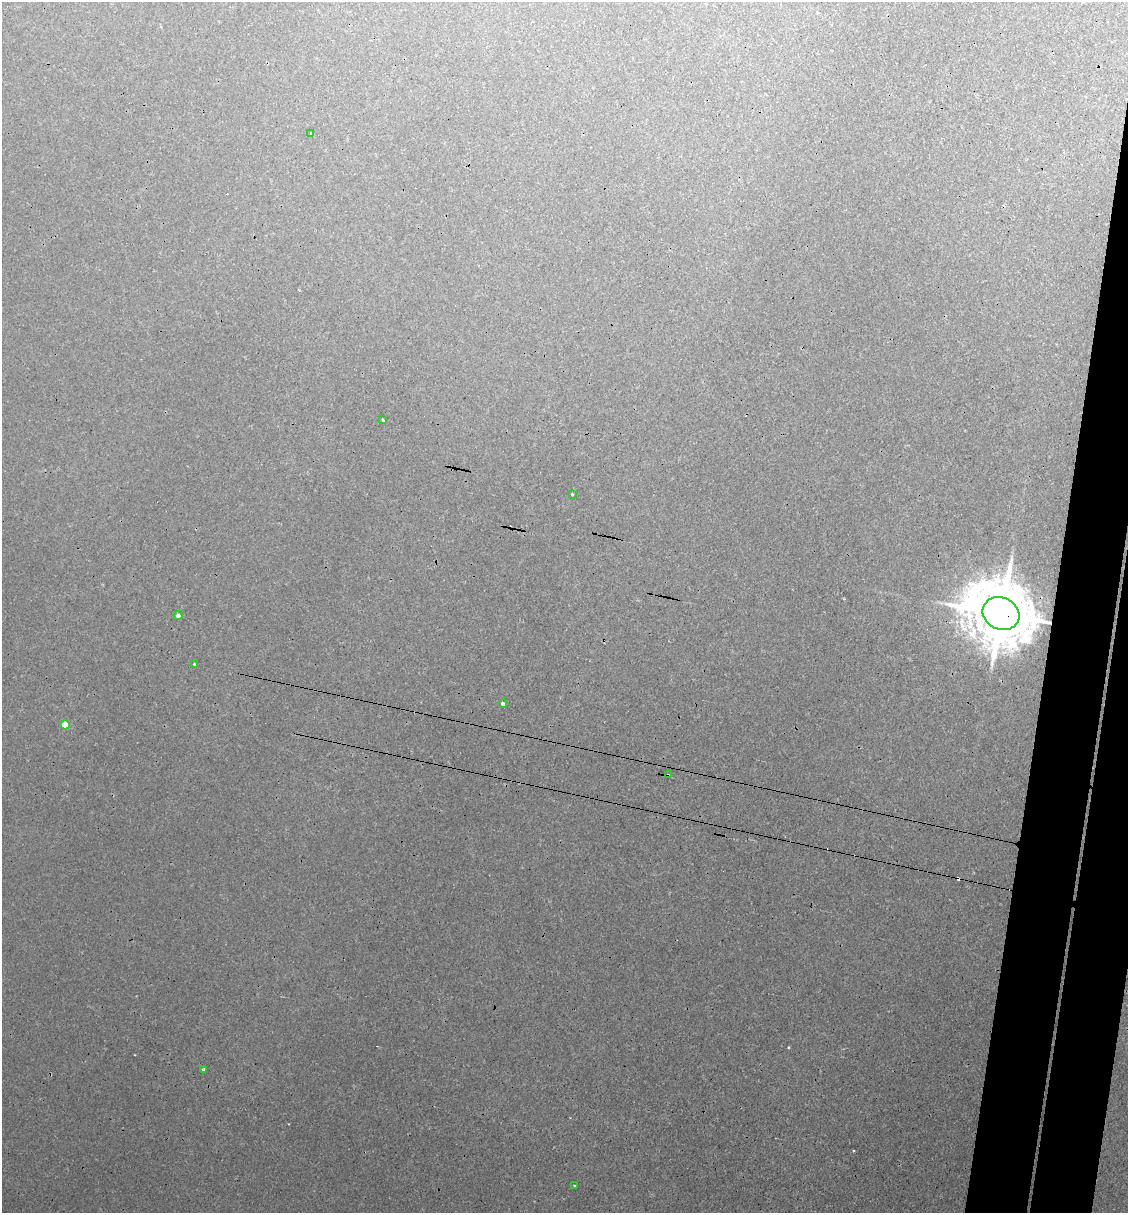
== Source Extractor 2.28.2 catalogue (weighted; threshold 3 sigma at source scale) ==
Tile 10 of 4 x 4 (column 2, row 3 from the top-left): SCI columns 1313-2438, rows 1271-2481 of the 4996 x 4970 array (HDU 1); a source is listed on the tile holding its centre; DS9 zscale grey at full resolution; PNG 1130 x 1215 px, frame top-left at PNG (2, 2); each listed source drawn as its Kron ellipse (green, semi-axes under 4 px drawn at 4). Shown black and unused: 6% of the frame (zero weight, under 3 of 4 exposures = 8% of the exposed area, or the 3 px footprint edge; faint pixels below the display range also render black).
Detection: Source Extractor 2.28.2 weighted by HDU 2 'WHT'; one run over the whole footprint, this tile lists its part. Background 0.0181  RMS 0.0024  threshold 0.0108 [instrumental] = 3 sigma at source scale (4.5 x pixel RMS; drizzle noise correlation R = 1.50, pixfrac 1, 0.05/0.05 arcsec/px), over >= 5 px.
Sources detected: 14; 3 cosmic-ray / hot-pixel residue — neither listed nor drawn; the other 11 listed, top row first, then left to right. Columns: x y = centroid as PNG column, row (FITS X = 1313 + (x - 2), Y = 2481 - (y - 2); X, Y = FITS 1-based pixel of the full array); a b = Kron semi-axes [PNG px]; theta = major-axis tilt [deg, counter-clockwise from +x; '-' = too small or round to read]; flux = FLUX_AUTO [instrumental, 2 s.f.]
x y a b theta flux
310 134 3 2 - 0.32
383 420 3 2 - 0.35
572 494 3 3 - 0.36
1001 614 19 15 -27 2100
178 616 4 4 - 1.1
194 664 3 3 - 0.23
503 704 4 4 - 0.77
65 725 5 4 - 4.9
668 775 3 2 - 0.21
203 1069 4 3 - 0.45
575 1185 3 2 - 0.22
Overlapping masked pixels (flux is a lower limit): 2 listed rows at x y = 1001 614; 668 775